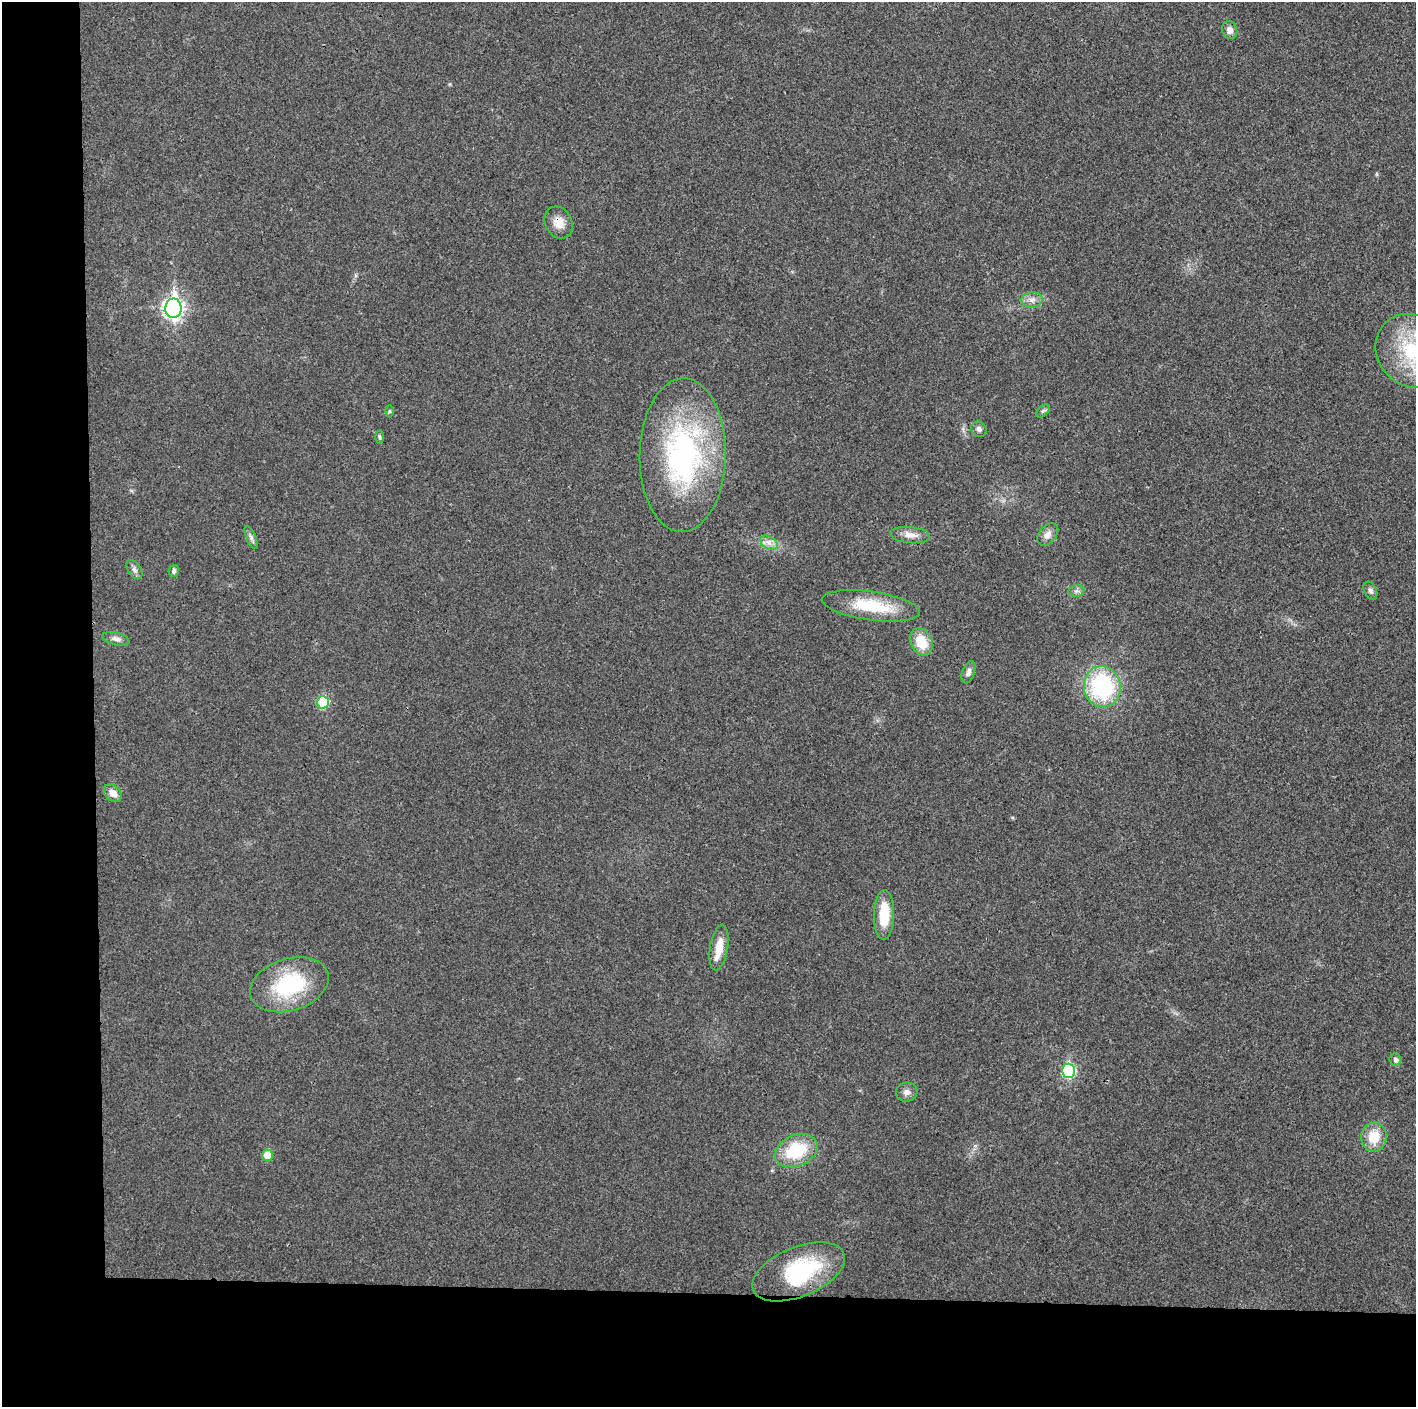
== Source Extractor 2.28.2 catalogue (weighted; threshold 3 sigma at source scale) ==
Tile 7 of 3 x 3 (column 1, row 3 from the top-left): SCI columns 1-1414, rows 6-1410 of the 4252 x 4226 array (HDU 1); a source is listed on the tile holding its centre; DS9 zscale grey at full resolution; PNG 1418 x 1409 px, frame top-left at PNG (2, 2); each listed source drawn as its Kron ellipse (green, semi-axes under 4 px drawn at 4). Shown black and unused: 14% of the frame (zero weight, under 3 of 4 exposures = <1% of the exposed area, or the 3 px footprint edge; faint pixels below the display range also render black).
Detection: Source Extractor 2.28.2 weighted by HDU 2 'WHT'; one run over the whole footprint, this tile lists its part. Background 0.0204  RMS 0.0055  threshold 0.025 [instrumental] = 3 sigma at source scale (4.5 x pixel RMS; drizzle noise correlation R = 1.50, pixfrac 1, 0.05/0.05 arcsec/px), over >= 5 px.
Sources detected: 36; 1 inside a brighter object's white glare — neither listed nor drawn; the other 35 listed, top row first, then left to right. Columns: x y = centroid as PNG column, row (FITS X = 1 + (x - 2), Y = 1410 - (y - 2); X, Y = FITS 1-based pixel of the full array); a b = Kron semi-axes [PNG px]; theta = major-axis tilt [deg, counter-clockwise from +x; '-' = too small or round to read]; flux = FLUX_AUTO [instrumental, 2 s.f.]
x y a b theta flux
1230 30 9 7 -70 3.3
559 222 17 13 -62 6.7
1032 300 10 7 8 3.1
173 308 9 8 - 240
1412 351 39 34 -50 43
390 411 6 4 89 0.75
1043 411 8 4 44 1.1
979 429 8 7 - 1.8
379 437 6 4 -88 0.95
683 455 77 43 89 120
1048 534 13 8 49 3.6
910 535 20 8 -5 4.7
251 537 12 4 -66 1.9
769 543 9 6 -31 2.7
134 569 11 6 -56 2
174 571 6 5 - 1.2
1076 591 8 5 11 1.5
1370 591 10 6 -63 1.7
871 606 49 14 -8 26
116 639 14 6 -14 2.6
921 642 14 10 -63 13
968 672 11 6 71 2.1
1102 687 20 18 -79 58
323 702 6 5 - 30
113 793 10 7 -47 5.2
884 915 25 10 88 17
719 948 23 9 80 9.4
289 985 40 26 17 47
1395 1060 6 6 - 2.2
1069 1071 7 6 - 57
907 1092 11 9 8 2.8
1374 1137 14 12 84 12
796 1151 22 15 23 27
267 1155 5 5 - 9.3
799 1272 49 25 22 51
Overlapping masked pixels (flux is a lower limit): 1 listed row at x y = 559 222
Isophote crosses this tile's border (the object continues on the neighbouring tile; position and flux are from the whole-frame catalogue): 1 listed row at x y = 1412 351